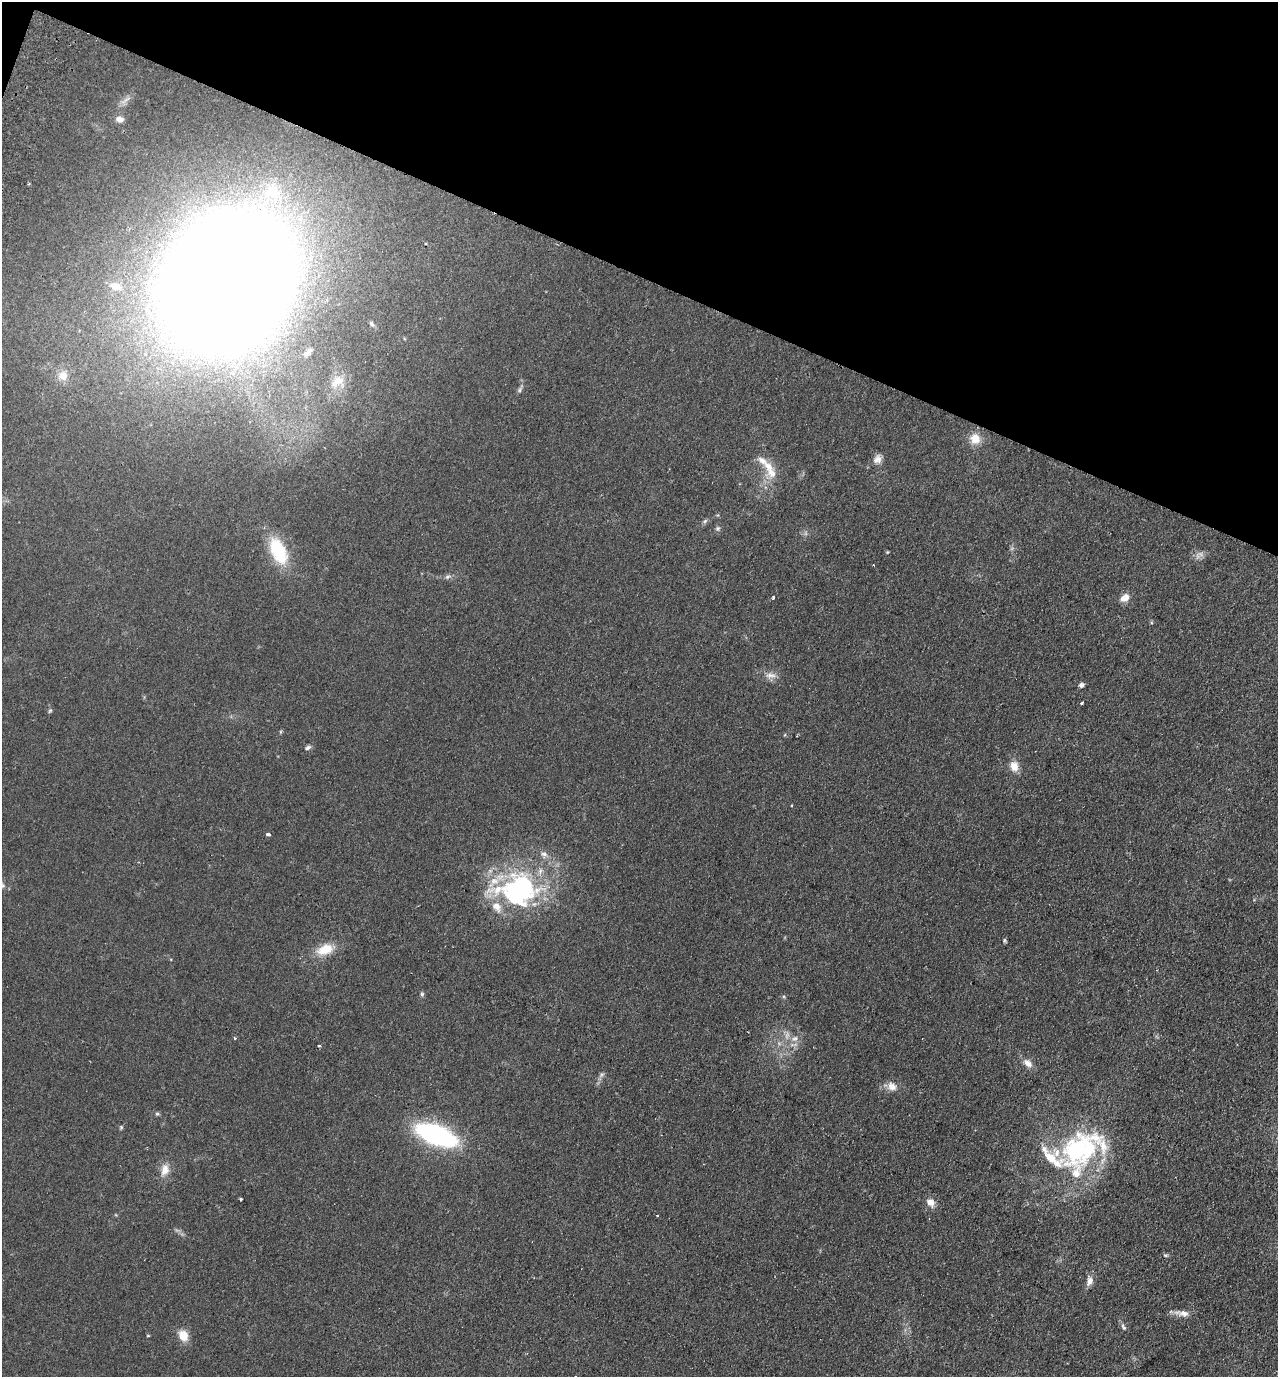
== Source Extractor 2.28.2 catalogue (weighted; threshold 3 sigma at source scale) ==
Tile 2 of 4 x 4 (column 2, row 1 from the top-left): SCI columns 1601-2876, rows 4150-5524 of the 5623 x 5549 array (HDU 1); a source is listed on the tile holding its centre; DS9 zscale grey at full resolution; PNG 1280 x 1379 px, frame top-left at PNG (2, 2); no overlay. Shown black and unused: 20% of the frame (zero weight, under 2 of 3 exposures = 3% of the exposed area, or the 3 px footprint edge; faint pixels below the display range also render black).
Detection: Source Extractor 2.28.2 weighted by HDU 2 'WHT'; one run over the whole footprint, this tile lists its part. Background 0.123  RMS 0.011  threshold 0.05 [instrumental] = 3 sigma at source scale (4.5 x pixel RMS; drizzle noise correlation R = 1.50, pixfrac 1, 0.05/0.05 arcsec/px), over >= 5 px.
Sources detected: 59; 2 too faint to see at this stretch — not listed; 5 inside a brighter listed object's ellipse — not listed separately; the other 52 listed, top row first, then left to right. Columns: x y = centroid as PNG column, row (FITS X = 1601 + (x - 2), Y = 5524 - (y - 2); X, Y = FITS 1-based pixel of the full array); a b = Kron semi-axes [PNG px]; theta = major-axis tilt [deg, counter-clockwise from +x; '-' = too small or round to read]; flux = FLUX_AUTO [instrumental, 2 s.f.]
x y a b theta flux
120 119 9 7 -12 6.9
272 192 25 23 -38 53
227 281 84 64 53 5200
115 286 11 8 -28 7.1
372 324 8 5 -60 2.1
308 352 16 7 50 6.8
63 376 12 12 - 11
337 381 24 16 29 22
519 390 7 4 89 2
975 439 14 13 - 14
877 459 13 10 53 6.7
772 473 17 12 -42 14
705 521 7 4 45 2.1
718 528 6 6 - 2.3
278 551 30 16 -65 54
448 577 8 5 20 2.7
773 597 4 3 - 1.8
1125 598 12 9 33 8.5
770 675 17 7 -1 7
1081 685 6 5 - 3.6
1082 703 3 3 - 1.6
50 711 6 5 - 1.5
307 748 9 5 29 3
1014 766 13 11 -78 11
268 834 4 3 - 4.8
544 854 9 8 - 4.8
494 881 14 10 11 14
2 885 11 6 -51 3.3
520 889 16 12 7 380
497 907 16 11 -51 14
1005 941 6 4 -72 1.5
325 949 22 13 23 21
422 994 5 5 - 1.8
234 1038 3 3 - 2
795 1038 9 7 37 5.6
319 1045 4 3 - 1.1
1028 1063 12 8 -41 7.6
892 1086 14 11 -41 8.6
157 1114 5 5 - 1.7
121 1127 5 5 - 1.4
436 1135 32 14 -22 210
1077 1150 49 42 38 140
165 1170 15 11 73 11
241 1199 4 3 - 2
930 1203 13 10 -38 7.6
657 1215 3 2 - 0.98
1166 1255 6 4 -18 1.7
1090 1281 13 8 80 6.8
1182 1313 21 7 -8 8.2
1123 1327 11 5 -53 2.9
148 1336 5 3 - 0.9
183 1336 13 10 -66 15
Isophote crosses this tile's border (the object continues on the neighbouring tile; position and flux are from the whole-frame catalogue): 1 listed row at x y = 2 885